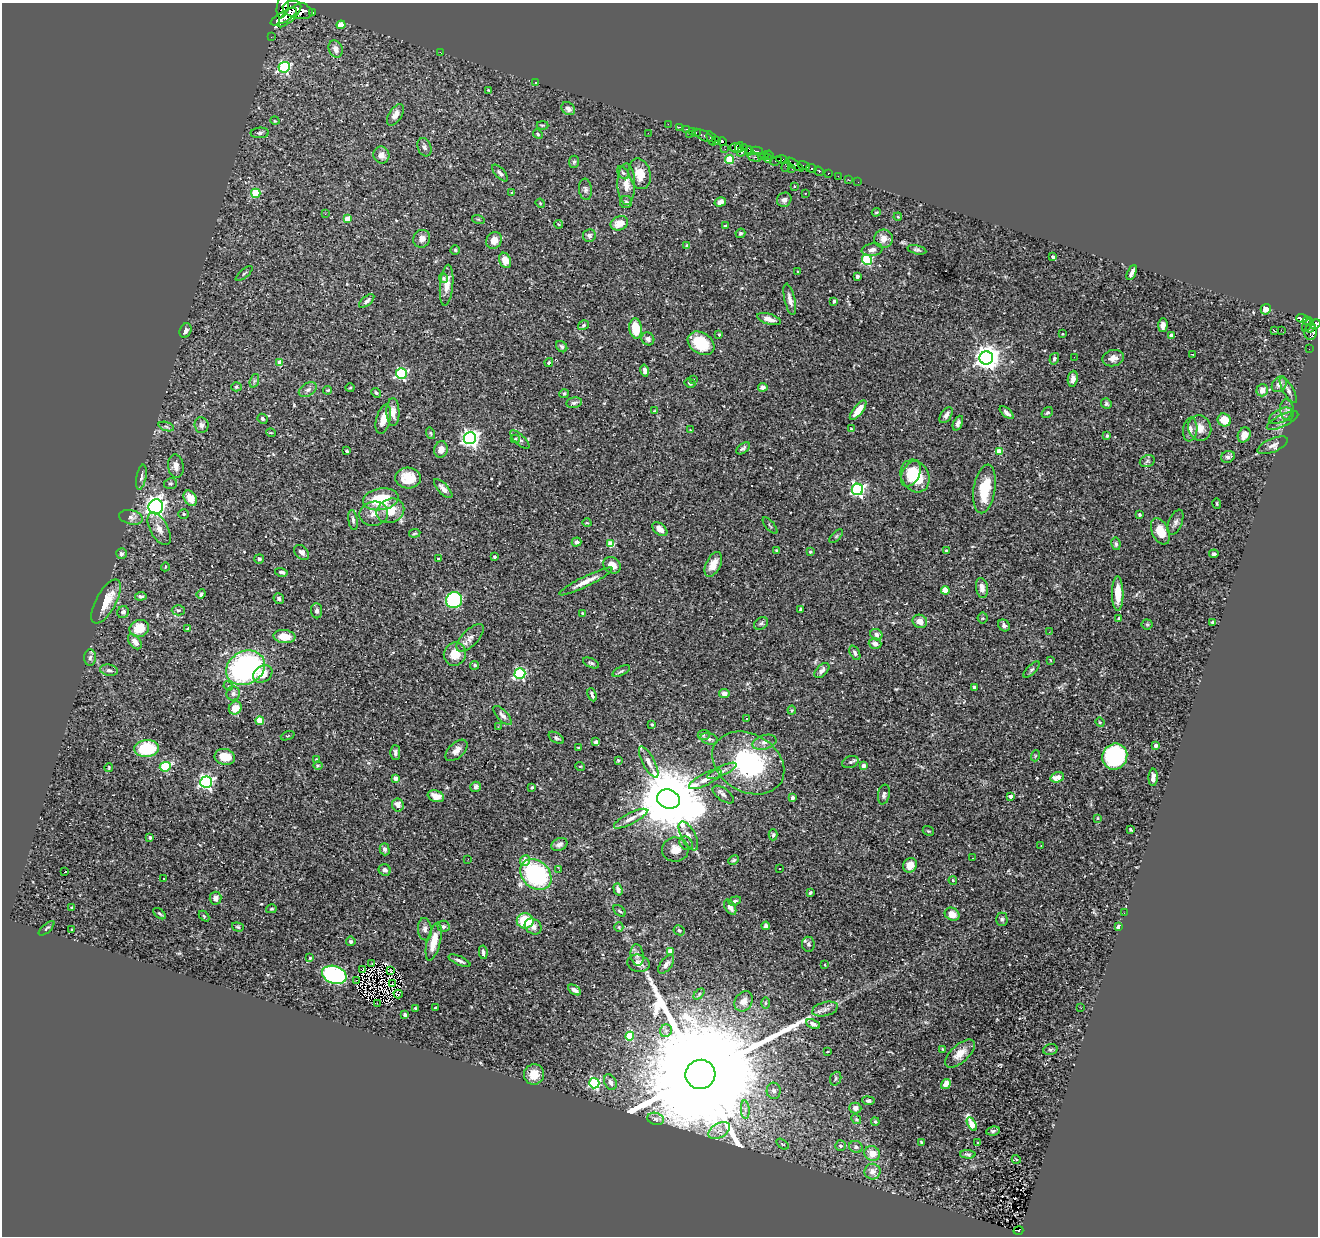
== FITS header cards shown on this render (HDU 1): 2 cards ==
NAXIS1  =                 1316
NAXIS2  =                 1234

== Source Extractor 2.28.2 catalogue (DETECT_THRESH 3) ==
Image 1316 x 1234 px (HDU 1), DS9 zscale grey, 1 PNG px = 1 image px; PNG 1320 x 1238 px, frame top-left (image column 1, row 1234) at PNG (2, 3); each listed source drawn as its Kron ellipse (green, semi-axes under 4 px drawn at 4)
Background 0.447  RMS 0.017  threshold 0.0516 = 3 sigma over >= 5 px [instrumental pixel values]
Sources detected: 427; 4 with non-positive FLUX_AUTO (blend fragments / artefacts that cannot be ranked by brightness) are neither listed nor drawn; the other 423 listed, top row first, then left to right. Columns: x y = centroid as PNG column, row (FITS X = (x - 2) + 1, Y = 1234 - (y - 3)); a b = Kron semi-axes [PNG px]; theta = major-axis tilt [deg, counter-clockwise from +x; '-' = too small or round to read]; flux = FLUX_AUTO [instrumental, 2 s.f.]
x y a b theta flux
283 5 13 5 76 4500
298 10 15 8 -14 6500
312 12 3 3 - 190
289 16 15 5 44 2100
284 17 15 5 29 2900
341 25 4 4 - 26
271 37 2 2 - 2.9
336 49 9 6 -70 7.6
440 52 3 2 - 3.6
284 67 6 5 - 150
536 83 4 2 - 0.96
488 90 4 3 - 0.86
568 109 7 6 - 5
395 115 12 6 57 8.3
275 121 4 3 - 0.95
668 124 2 2 - 7.9
542 125 6 3 0 1.2
679 127 3 2 - 14
686 129 3 2 - 15
692 131 2 2 - 7.2
696 132 3 2 - 22
260 133 9 5 2 2.8
648 133 2 2 - 0.81
538 134 5 4 - 1.4
689 134 2 2 - 53
704 136 10 4 -28 58
711 138 7 2 -69 270
716 141 3 3 - 330
722 141 4 3 - 240
424 147 9 6 -68 3.5
739 147 5 2 - 160
736 148 6 5 - 330
725 149 2 2 - 4.7
742 151 7 4 53 490
749 151 4 3 - 300
757 151 6 3 -10 290
381 155 8 8 - 6.2
769 155 5 3 - 180
765 156 3 3 - 110
754 157 7 3 -15 190
761 157 4 3 - 27
768 158 4 3 - 180
783 159 6 4 -11 340
730 160 4 4 - 54
776 161 6 2 21 250
574 162 6 5 - 2.1
795 164 10 3 -34 79
804 165 6 3 -18 60
786 166 6 3 70 160
792 168 3 2 - 8
811 168 5 3 - 420
819 171 5 3 - 77
500 173 10 4 -47 3.5
623 173 7 4 -53 2.4
828 173 3 3 - 27
640 174 16 11 -76 18
838 176 2 2 - 8.9
849 180 3 2 - 4.9
858 182 2 2 - 3.3
626 184 21 9 -89 14
795 186 3 2 - 0.86
585 189 10 6 -84 3.2
256 193 5 4 - 52
512 193 4 4 - 1.1
805 193 3 3 - 1.4
784 200 7 7 - 4.2
626 202 6 6 - 2.6
720 202 6 4 18 7.3
540 203 5 4 - 1
876 212 4 3 - 1.5
325 214 2 2 - 13
898 217 4 3 - 0.89
347 219 4 4 - 14
478 219 6 4 -18 1.3
619 223 9 7 23 14
559 224 4 4 - 1
725 226 3 3 - 1.4
740 233 5 4 - 2.3
589 236 6 6 - 2.9
422 239 9 8 - 6.6
884 239 9 9 - 9.2
494 240 9 7 59 8.9
687 246 4 3 - 2.8
455 250 4 4 - 1.5
872 250 10 6 8 6
917 250 9 4 -14 2.8
1053 257 3 3 - 3.4
505 260 8 5 -67 12
867 260 5 5 - 93
798 271 3 2 - 0.9
1132 272 8 3 66 4.3
244 274 10 3 41 1.2
857 276 3 3 - 4.4
443 278 4 4 - 1.7
447 285 20 6 84 12
790 299 16 5 -77 6.3
367 301 9 4 39 3.2
834 301 4 3 - 1.8
1266 309 5 5 - 8.3
1302 318 5 4 - 140
769 319 12 5 -17 7.3
1307 320 4 3 - 99
1315 324 5 4 - 450
583 325 6 4 33 1.9
1163 325 7 4 88 4.4
1307 325 7 3 56 70
636 328 10 6 -82 30
1310 328 5 3 - 240
1281 330 2 2 - 550
186 331 8 6 66 3.7
1274 331 3 2 - 95
1311 332 8 6 83 260
719 334 4 3 - 1.8
1063 334 3 2 - 1.3
1171 335 4 3 - 7.3
648 339 7 6 - 4
701 343 14 10 -34 37
562 347 6 5 - 2.2
1309 349 2 2 - 2.2
1192 354 2 2 - 0.74
1074 357 3 2 - 1.1
986 358 7 6 - 1200
1113 358 11 8 12 7.5
1054 359 6 4 73 2.6
279 362 4 4 - 11
549 362 4 3 - 1.7
645 370 6 4 -76 4.3
401 374 5 5 - 150
693 379 4 3 - 1.8
1073 379 8 5 83 6.8
254 381 7 4 71 2.3
690 383 5 4 - 2.3
1279 384 9 6 50 7.8
236 387 5 4 - 1.7
763 387 5 4 - 4.4
350 388 5 3 - 1.2
308 390 10 6 31 4.1
328 390 4 3 - 1
1262 390 6 5 - 8.8
1288 390 14 5 -61 4.6
376 393 5 3 - 1.6
564 394 5 4 - 1.3
574 403 8 5 11 3.2
1106 404 5 5 - 2.1
858 410 12 4 51 14
1287 410 11 7 -81 4.3
654 411 4 4 - 1
393 412 14 6 -89 8.3
1047 412 6 5 - 1.9
1007 413 8 4 -41 4.3
946 415 9 5 54 4.8
1281 416 12 6 27 5.3
262 419 5 4 - 2.6
383 419 15 7 76 11
1224 420 7 6 - 22
1282 421 17 6 26 5.1
958 423 8 4 66 3.6
201 425 8 7 - 4.1
166 427 8 3 -19 2.1
1200 428 13 11 -66 12
851 429 4 4 - 0.96
690 430 3 3 - 0.73
1190 430 12 7 83 6.4
271 433 5 3 - 0.89
430 433 6 4 -74 1.5
1244 435 8 6 64 8.9
1107 436 3 3 - 1.3
470 438 6 6 - 480
515 439 4 4 - 1.4
520 440 12 5 -43 3
1273 445 16 6 23 6.3
743 448 8 4 36 2.5
441 449 8 7 - 8.8
347 451 3 3 - 1.4
999 451 4 4 - 20
1228 457 7 5 25 3.4
1147 461 8 6 23 2.9
176 466 12 8 -83 6.4
911 474 14 8 62 25
915 476 17 14 -62 43
141 477 13 5 79 3.3
408 478 13 10 -4 21
170 484 6 5 - 2.1
443 489 12 5 -46 5.7
857 489 6 5 - 260
984 489 24 11 81 41
190 498 8 6 -58 16
381 499 18 11 9 46
1217 503 5 3 - 1.3
156 507 7 7 - 530
390 511 14 12 23 21
184 514 5 4 - 1.7
374 514 14 12 10 11
1140 515 3 3 - 1.5
131 517 12 7 -12 4.7
353 520 10 4 -81 3.2
1175 522 13 6 68 4.8
587 523 4 3 - 0.98
770 526 10 2 -50 1.5
159 529 18 9 -62 10
660 529 9 5 -41 7.1
1160 531 14 8 -66 20
415 533 6 3 8 1.4
836 536 8 3 45 1.5
576 542 5 4 - 2.7
611 544 4 4 - 27
1116 544 6 4 -80 2.3
946 550 3 3 - 0.85
777 551 3 3 - 3
302 552 8 6 -43 4.9
810 552 3 3 - 1.9
121 554 5 5 - 3.1
1214 554 5 3 - 1.8
494 557 3 3 - 1.7
259 559 5 4 - 2.7
438 559 3 2 - 0.95
713 564 13 7 63 12
612 565 9 7 -37 13
165 567 4 3 - 1.2
281 572 6 4 -14 3.2
586 581 29 5 26 14
982 588 10 6 -81 6.6
945 590 4 4 - 30
1118 593 17 5 -90 22
201 594 5 3 - 2.1
141 596 6 4 6 2.9
279 599 5 5 - 2.4
454 600 8 8 - 120
106 602 24 10 61 23
801 609 4 3 - 5.2
178 610 6 5 - 2.1
317 611 7 5 -86 3.7
123 612 6 5 - 3
582 613 4 3 - 1.3
983 618 5 5 - 1.4
1119 618 4 3 - 2
920 621 7 6 - 8.3
1213 622 3 3 - 1.9
761 624 7 6 - 2.6
1147 624 5 5 - 1.5
1004 625 6 5 - 3.8
139 628 10 8 19 24
188 628 4 2 - 1.2
1049 632 3 2 - 1.2
876 635 6 5 - 4.5
284 636 11 6 -6 18
470 638 18 8 45 8
135 642 9 5 -51 7.6
875 644 6 5 - 6.6
855 653 8 4 -64 3.1
455 654 12 11 - 18
90 657 8 6 85 3.6
1050 660 4 2 - 0.68
591 663 8 4 -23 2.3
475 665 4 4 - 2.6
245 668 20 16 29 230
1032 669 10 4 45 2.5
109 670 9 5 -9 3.7
822 670 9 5 47 4.5
621 671 9 4 26 2.2
520 673 5 5 - 140
263 674 10 8 32 15
228 686 5 4 - 1.6
974 687 3 3 - 2.1
724 693 5 4 - 7.6
233 694 7 6 - 3
592 695 7 3 -66 2.7
235 708 7 6 - 14
792 710 4 4 - 1.3
502 715 12 5 -47 4.3
746 718 3 2 - 0.87
260 721 4 4 - 28
1100 722 5 4 - 1.2
652 724 3 2 - 1.4
498 727 4 3 - 0.94
704 735 6 5 - 2.4
288 736 7 2 21 0.95
556 738 8 5 -31 2.2
709 739 9 5 -18 3.5
596 742 4 3 - 2.3
764 742 12 7 17 6.1
1156 745 4 3 - 5.6
578 748 3 2 - 1.1
147 749 12 8 5 57
456 750 13 7 44 7.7
395 753 7 5 -90 3.2
1035 756 5 3 - 1
225 757 10 8 -13 17
1115 757 13 12 - 150
316 759 4 4 - 1
618 760 3 3 - 1.3
649 762 17 6 -62 7.9
850 762 8 5 18 2.5
748 763 38 29 -30 140
318 766 5 3 - 1.3
580 766 5 3 - 0.85
864 766 3 3 - 6.8
109 767 4 3 - 0.96
165 767 6 4 25 54
722 771 16 4 25 4.8
1057 777 7 5 17 14
1153 777 9 4 88 5.5
395 778 4 4 - 12
705 779 18 6 27 8.4
206 782 6 5 - 280
475 787 5 5 - 3.3
532 787 4 3 - 1.6
723 794 12 6 -36 4.2
884 794 10 6 78 4
436 796 8 5 -19 10
1010 796 4 3 - 5.4
792 798 3 3 - 7.6
668 799 11 9 -19 16000
398 805 6 5 - 7
1097 818 3 2 - 0.78
631 819 18 5 27 8
1130 830 4 3 - 1.4
928 831 6 4 -21 1.6
773 835 6 4 89 1.9
688 836 16 7 -62 8.7
150 837 3 3 - 3
686 843 7 6 - 3.1
559 844 8 6 28 4.3
1041 846 3 2 - 0.61
385 849 6 5 - 3.2
675 849 13 12 - 11
973 858 2 2 - 0.6
468 859 2 2 - 2.1
525 860 5 5 - 9.6
734 860 5 3 - 1.6
910 865 7 6 - 9.3
780 868 3 2 - 1.6
385 870 6 5 - 3.8
559 870 2 2 - 0.63
65 872 3 3 - 19
536 874 17 13 -43 140
164 879 2 2 - 0.96
953 880 4 4 - 1.2
618 889 6 4 -73 3.3
810 893 3 3 - 2
216 898 6 6 - 5.6
735 901 6 3 19 2.1
730 907 8 5 -58 7.9
72 908 3 3 - 1.3
271 909 5 4 - 1.7
619 911 7 4 -41 1.7
1124 913 2 2 - 0.57
159 914 7 4 -41 1.9
952 914 8 6 -28 11
204 916 6 4 -46 1.2
1002 919 6 5 - 2
525 921 8 7 - 43
444 926 6 6 - 2.8
766 926 4 4 - 4
238 927 6 4 -18 1.7
533 927 9 7 -36 7.1
619 927 5 4 - 1.4
1119 927 4 3 - 8.6
47 928 10 3 41 1.7
425 929 11 7 -86 4.7
72 930 3 2 - 0.76
679 930 6 5 - 2.4
351 941 5 4 - 2.5
434 942 19 7 76 20
808 944 7 6 - 2.9
670 951 4 4 - 14
483 952 7 4 -81 3.5
637 955 11 6 -81 4.9
310 958 4 4 - 1.4
459 961 12 4 -23 4
638 963 11 8 -14 7.4
372 964 4 2 - 0.027
666 964 11 5 53 4.8
825 965 3 2 - 0.84
363 969 3 2 - 1.7
390 971 4 2 - 0.58
334 975 12 9 -18 190
357 980 4 2 - 1.4
393 984 3 2 - 0.94
575 990 7 4 -31 3.9
398 994 4 3 - 1.9
699 994 6 4 47 1.5
744 1001 11 8 55 7.9
377 1003 4 2 - 0.9
765 1003 6 4 90 1.5
435 1007 3 2 - 0.89
1081 1008 3 2 - 1.9
415 1009 3 3 - 1.7
825 1009 13 7 15 6.2
405 1015 4 3 - 2.4
813 1024 7 4 -28 3.9
666 1031 6 5 - 3.3
630 1036 4 4 - 43
942 1049 3 3 - 0.97
1050 1050 7 5 15 1.9
827 1052 4 2 - 1
960 1054 18 9 42 14
534 1074 10 10 - 15
700 1074 15 14 - 130000
836 1079 7 5 68 2.5
610 1082 8 6 -61 5.6
594 1083 5 5 - 130
946 1084 5 4 - 10
774 1091 8 7 - 4.9
868 1101 6 4 -9 2.7
855 1108 6 5 - 5.8
745 1110 9 3 -86 3.6
656 1119 8 6 -17 3.8
856 1119 5 4 - 1.6
875 1122 4 3 - 1.5
972 1124 7 4 -61 49
719 1131 11 7 30 9
993 1131 7 4 7 2.5
921 1142 4 3 - 1.2
978 1143 3 2 - 0.75
782 1144 7 3 -36 1.3
840 1146 5 5 - 2.5
856 1147 7 6 - 3.9
872 1153 8 7 - 12
968 1154 8 4 -2 2.2
1016 1159 4 3 - 0.9
872 1172 8 8 - 7.5
1018 1230 5 4 - 25
At the frame edge (FLAGS 8, measured only in part): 2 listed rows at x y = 283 5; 1315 324
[4 non-positive-flux detections neither listed nor drawn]